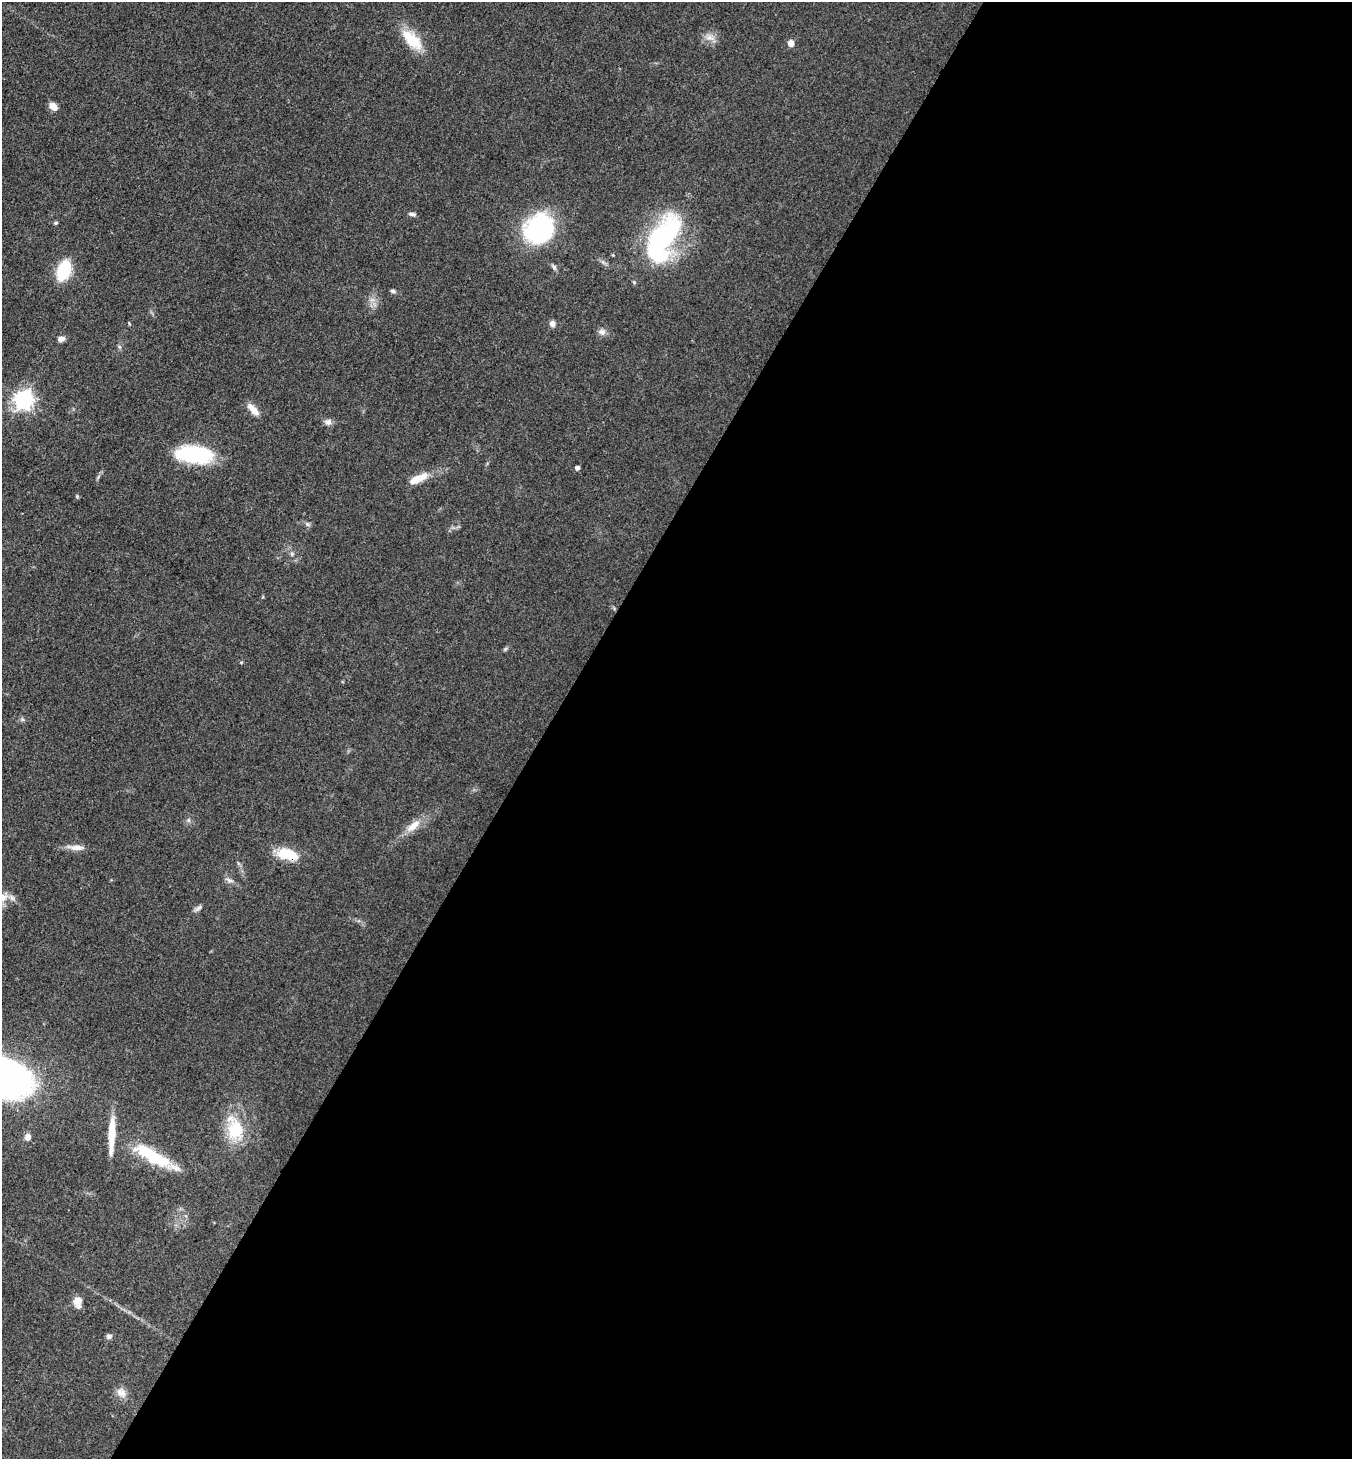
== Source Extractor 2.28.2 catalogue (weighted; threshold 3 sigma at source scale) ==
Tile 12 of 4 x 4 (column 4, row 3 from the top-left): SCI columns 4340-5689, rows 1460-2916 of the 5839 x 5832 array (HDU 1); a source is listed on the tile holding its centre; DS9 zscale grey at full resolution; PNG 1354 x 1461 px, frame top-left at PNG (2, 2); no overlay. Shown black and unused: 60% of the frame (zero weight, under 3 of 4 exposures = <1% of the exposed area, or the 3 px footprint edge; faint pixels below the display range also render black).
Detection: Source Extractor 2.28.2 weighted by HDU 2 'WHT'; one run over the whole footprint, this tile lists its part. Background 0.0829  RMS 0.0057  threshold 0.0257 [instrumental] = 3 sigma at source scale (4.5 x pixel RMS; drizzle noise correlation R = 1.50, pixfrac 1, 0.05/0.05 arcsec/px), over >= 5 px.
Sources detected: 43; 1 inside a brighter object's white glare — not listed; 4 inside a brighter listed object's ellipse — not listed separately; the other 38 listed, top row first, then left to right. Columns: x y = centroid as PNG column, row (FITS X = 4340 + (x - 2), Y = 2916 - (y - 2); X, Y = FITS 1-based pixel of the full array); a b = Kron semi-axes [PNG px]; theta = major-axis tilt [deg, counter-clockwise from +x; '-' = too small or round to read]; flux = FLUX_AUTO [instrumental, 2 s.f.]
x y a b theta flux
709 38 13 8 -20 4.1
412 40 32 15 -44 17
791 43 5 5 - 6.8
53 106 9 6 -40 5.2
412 214 9 5 -8 1.5
55 223 6 4 16 0.89
539 228 32 27 52 73
662 238 48 24 62 110
554 267 10 5 -56 1.4
64 270 16 9 70 37
393 291 8 5 -10 1.2
552 324 8 7 - 2.3
602 332 10 8 -36 2.5
61 339 8 6 16 2.5
24 400 7 7 - 270
253 409 17 7 -47 5.6
328 422 10 8 -6 2.4
195 454 35 16 -4 52
577 468 4 4 - 1.9
420 478 22 10 25 8.4
77 496 6 4 -71 0.73
307 524 7 5 -47 1.3
292 554 6 5 - 1.1
505 649 7 4 71 0.79
22 719 6 4 -71 0.89
188 820 6 6 - 1.3
413 826 22 9 40 8
76 847 23 7 -3 4.9
288 854 22 11 -14 18
229 880 12 5 -19 1.9
3 898 11 9 54 4.5
198 908 12 5 38 1.7
236 1129 24 19 90 25
28 1137 8 7 - 3
152 1155 48 13 -30 35
77 1301 9 8 - 5.9
109 1336 7 6 - 1.7
121 1392 15 11 -51 4.7
Overlapping masked pixels (flux is a lower limit): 1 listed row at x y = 288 854
Isophote crosses this tile's border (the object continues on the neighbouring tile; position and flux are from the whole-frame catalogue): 1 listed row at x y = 3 898